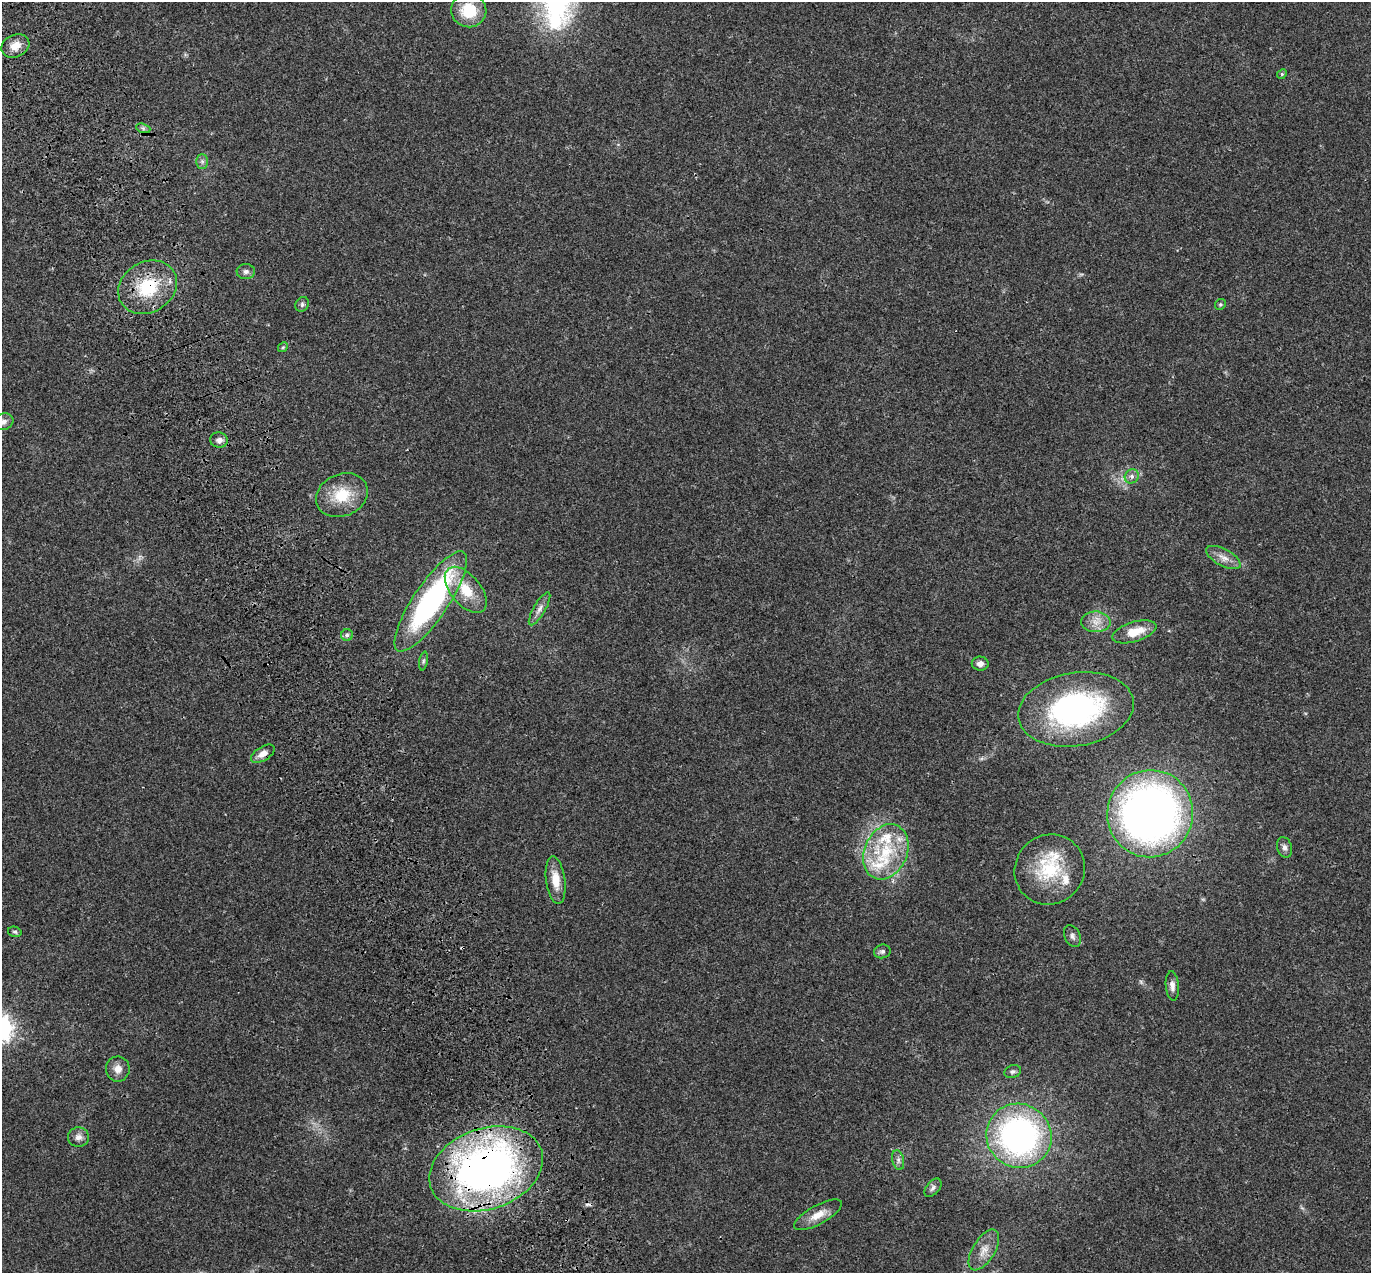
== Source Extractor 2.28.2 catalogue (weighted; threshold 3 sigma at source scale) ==
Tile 11 of 4 x 4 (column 3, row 3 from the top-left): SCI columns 2853-4221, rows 1490-2760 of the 5707 x 5572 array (HDU 1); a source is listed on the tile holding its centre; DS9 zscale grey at full resolution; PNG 1373 x 1275 px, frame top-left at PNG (2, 2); each listed source drawn as its Kron ellipse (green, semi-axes under 4 px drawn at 4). Shown black and unused: <1% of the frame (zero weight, under 3 of 4 exposures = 9% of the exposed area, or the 3 px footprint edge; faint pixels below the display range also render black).
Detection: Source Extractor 2.28.2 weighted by HDU 2 'WHT'; one run over the whole footprint, this tile lists its part. Background 0.0222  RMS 0.003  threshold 0.0135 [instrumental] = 3 sigma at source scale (4.5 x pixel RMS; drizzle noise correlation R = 1.50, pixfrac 1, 0.0396/0.0396 arcsec/px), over >= 5 px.
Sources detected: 49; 1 cosmic-ray / hot-pixel residue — neither listed nor drawn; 5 inside a brighter listed object's ellipse — not listed separately; the other 43 listed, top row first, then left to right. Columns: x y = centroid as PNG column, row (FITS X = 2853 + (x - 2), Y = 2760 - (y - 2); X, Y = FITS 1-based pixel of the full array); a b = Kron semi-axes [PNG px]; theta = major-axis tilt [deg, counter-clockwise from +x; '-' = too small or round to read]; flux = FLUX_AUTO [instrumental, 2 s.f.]
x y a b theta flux
469 10 17 17 - 10
15 46 14 11 25 3.5
1282 74 5 4 - 0.36
143 128 7 4 -19 0.66
202 161 7 6 - 0.8
246 272 9 7 2 1
148 287 31 25 30 16
302 304 8 6 58 0.68
1220 304 6 5 - 0.42
283 347 5 4 - 0.41
3 422 10 8 17 1.4
219 440 9 7 -11 1.5
1132 476 7 6 - 1.1
342 495 27 21 23 9.8
1223 557 19 8 -28 2.6
466 590 27 15 -50 8.7
431 601 59 17 56 64
539 609 19 6 60 1.7
1096 622 15 10 -2 3.1
1134 632 23 10 17 6.2
347 635 6 6 - 0.69
423 661 9 4 79 0.51
980 664 8 7 - 1.3
1076 709 58 36 9 62
263 754 13 7 32 2.5
1150 814 44 43 - 180
1285 847 10 7 -73 1.1
886 852 29 21 67 16
1050 869 36 34 45 19
556 880 24 9 -82 4.8
15 932 7 5 -15 0.59
1072 936 11 7 -64 1.2
882 951 8 7 - 0.91
1172 986 15 6 -85 1.7
118 1069 12 12 - 2.5
1013 1072 8 6 19 0.83
1019 1136 33 32 - 85
78 1137 10 10 - 1.7
898 1160 10 5 -78 1
486 1169 58 40 19 160
933 1188 11 6 49 0.97
818 1215 27 9 29 4
984 1250 23 11 58 4
Overlapping masked pixels (flux is a lower limit): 3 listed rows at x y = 148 287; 263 754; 486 1169
Isophote crosses this tile's border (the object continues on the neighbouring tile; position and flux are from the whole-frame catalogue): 1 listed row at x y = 3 422